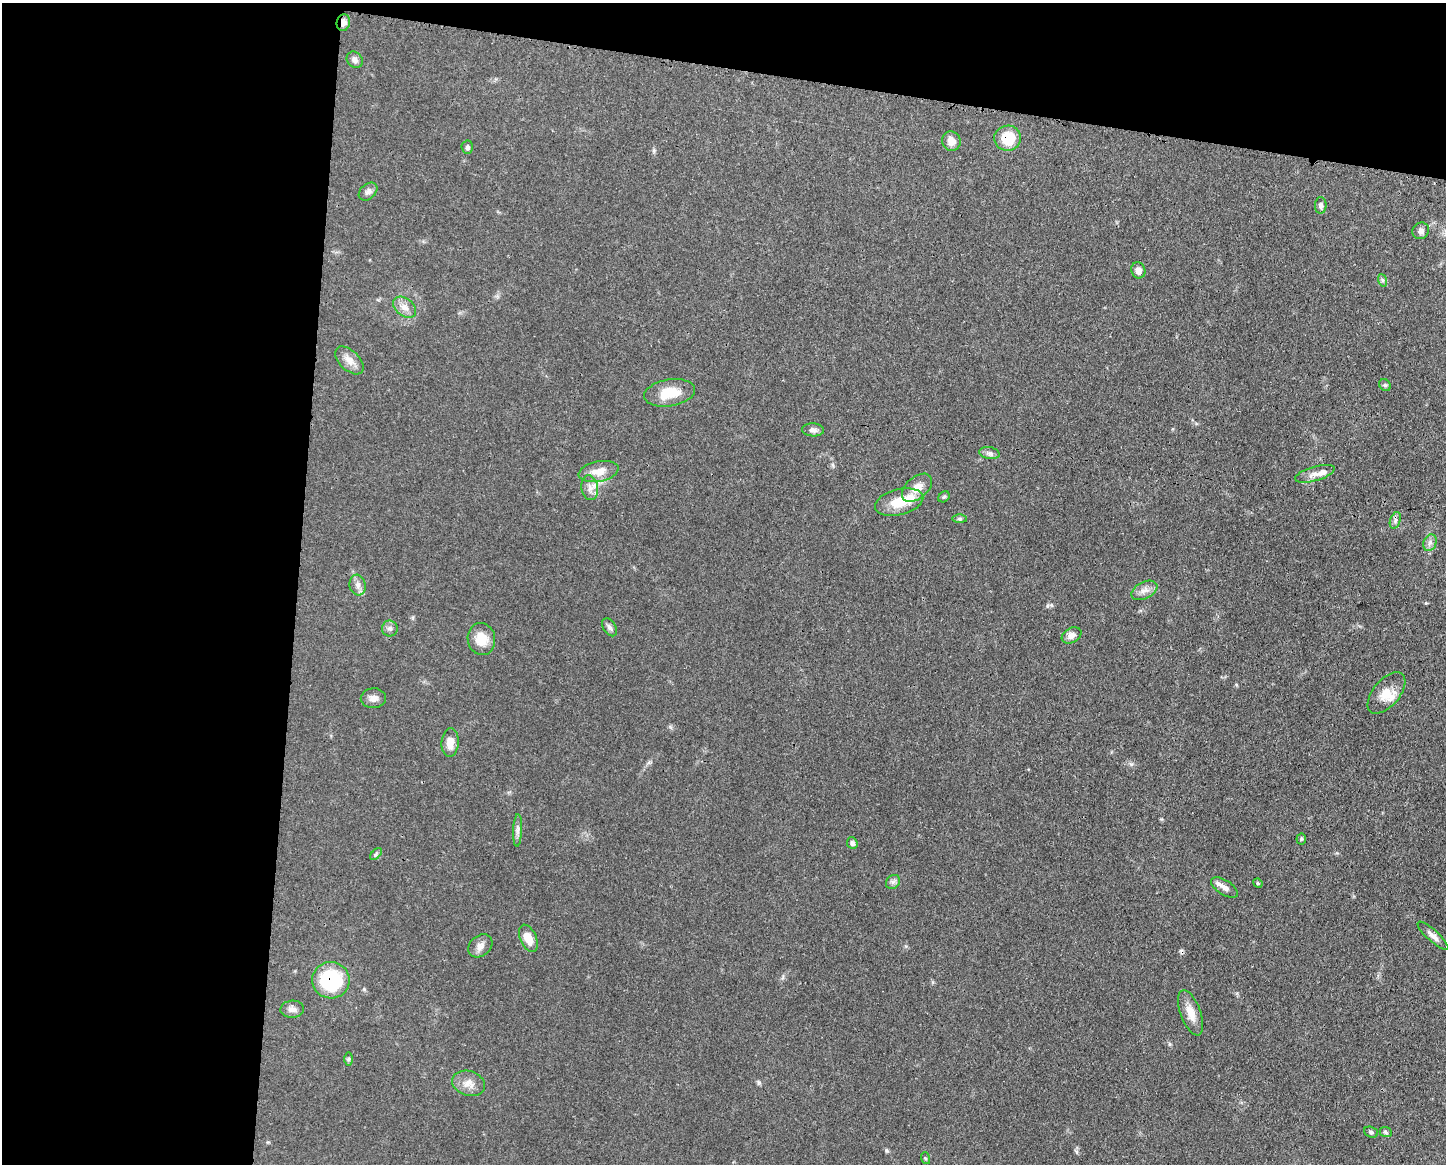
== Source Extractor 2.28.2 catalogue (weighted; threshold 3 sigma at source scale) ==
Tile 1 of 3 x 4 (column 1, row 1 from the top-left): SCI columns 115-1558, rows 3487-4648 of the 4669 x 4656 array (HDU 1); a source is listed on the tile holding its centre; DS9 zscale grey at full resolution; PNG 1448 x 1166 px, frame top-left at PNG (2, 3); each listed source drawn as its Kron ellipse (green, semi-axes under 4 px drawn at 4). Shown black and unused: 27% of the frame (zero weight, under 3 of 4 exposures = <1% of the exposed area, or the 3 px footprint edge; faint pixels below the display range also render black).
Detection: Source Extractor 2.28.2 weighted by HDU 2 'WHT'; one run over the whole footprint, this tile lists its part. Background 0.0609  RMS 0.0043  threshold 0.0192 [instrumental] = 3 sigma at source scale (4.5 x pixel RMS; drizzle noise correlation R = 1.50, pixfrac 1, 0.05/0.05 arcsec/px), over >= 5 px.
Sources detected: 55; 1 inside a brighter object's white glare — neither listed nor drawn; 2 inside a brighter listed object's ellipse — not listed separately; the other 52 listed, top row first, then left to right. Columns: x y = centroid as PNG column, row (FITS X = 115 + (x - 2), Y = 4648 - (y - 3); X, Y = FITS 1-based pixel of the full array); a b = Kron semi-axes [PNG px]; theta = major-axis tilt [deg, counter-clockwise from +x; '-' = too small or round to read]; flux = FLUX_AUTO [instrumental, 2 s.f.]
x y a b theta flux
343 23 8 6 74 2.4
355 60 9 7 -50 1.9
1008 138 13 12 - 12
951 141 10 9 - 3.4
467 147 7 6 - 0.9
368 192 11 7 43 1.8
1321 205 8 6 85 1.2
1421 231 8 8 - 1.9
1138 270 8 7 - 2.5
1382 280 6 4 -71 0.73
404 307 13 8 -39 3.2
349 360 17 10 -44 4
1385 385 6 5 - 0.73
669 393 25 13 10 10
813 430 11 6 -2 1.7
989 453 10 6 -10 1.4
599 471 20 10 11 5.4
1315 474 20 7 16 3
590 488 12 8 -81 2.8
917 488 17 10 41 5
944 497 6 5 - 0.64
899 502 24 13 14 10
960 519 7 4 0 0.66
1395 520 8 5 72 1.2
1430 543 9 6 69 1.6
358 585 10 8 -81 2.1
1144 590 14 8 27 2.8
609 627 10 6 -58 1.3
390 628 8 8 - 1.5
1072 635 10 7 29 2.6
481 639 16 13 -80 6.6
1386 693 25 13 50 6.6
373 698 12 10 2 2.6
450 742 14 8 86 4.5
518 830 16 4 87 1.7
1301 839 5 5 - 0.61
852 843 6 5 - 1.2
376 854 7 4 46 0.7
893 882 8 6 45 1.2
1258 883 5 4 - 0.47
1224 887 15 7 -32 2.7
1433 936 20 6 -42 2.5
528 938 14 8 -65 5.8
480 946 13 10 41 2.6
331 980 19 18 - 26
292 1009 12 8 4 2.1
1191 1013 24 10 -69 5.3
349 1059 6 4 89 0.72
469 1083 16 12 -18 4.2
1371 1132 7 5 -20 0.85
1386 1132 6 4 -23 0.66
925 1158 6 4 -71 0.48
Overlapping masked pixels (flux is a lower limit): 3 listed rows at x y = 343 23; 1008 138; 331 980
Unlisted compact peaks at least as high as the median listed source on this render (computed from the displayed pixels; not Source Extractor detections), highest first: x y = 886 1150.